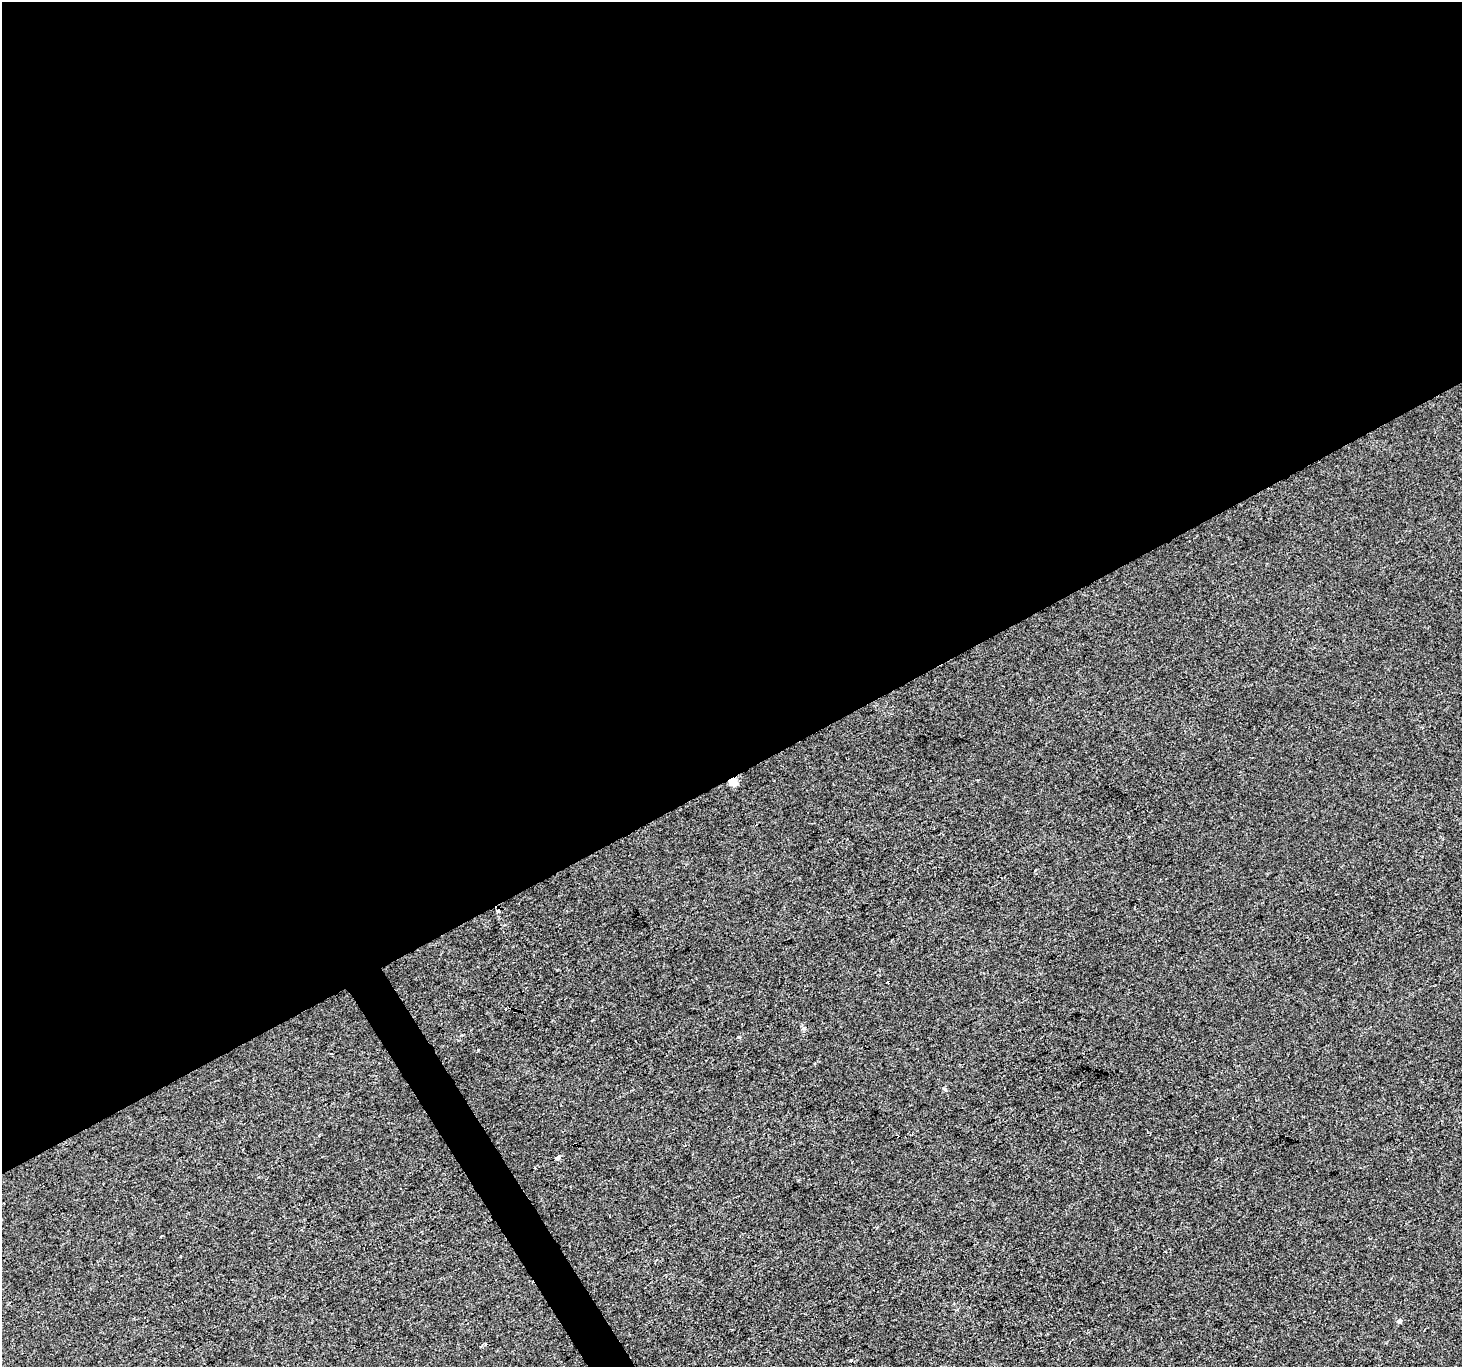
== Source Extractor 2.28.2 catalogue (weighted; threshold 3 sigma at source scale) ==
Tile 2 of 4 x 4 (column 2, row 1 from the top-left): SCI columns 1461-2920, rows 4205-5569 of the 5842 x 5741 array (HDU 1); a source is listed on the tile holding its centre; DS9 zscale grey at full resolution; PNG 1464 x 1369 px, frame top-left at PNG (2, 2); no overlay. Shown black and unused: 58% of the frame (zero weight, under 2 of 3 exposures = <1% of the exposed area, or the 3 px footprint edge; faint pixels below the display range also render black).
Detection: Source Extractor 2.28.2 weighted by HDU 2 'WHT'; one run over the whole footprint, this tile lists its part. Background 0.00199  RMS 0.0047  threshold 0.0214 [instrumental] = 3 sigma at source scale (4.5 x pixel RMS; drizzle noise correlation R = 1.50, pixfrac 1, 0.0396/0.0396 arcsec/px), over >= 5 px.
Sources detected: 10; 3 cosmic-ray / hot-pixel residue — not listed; the other 7 listed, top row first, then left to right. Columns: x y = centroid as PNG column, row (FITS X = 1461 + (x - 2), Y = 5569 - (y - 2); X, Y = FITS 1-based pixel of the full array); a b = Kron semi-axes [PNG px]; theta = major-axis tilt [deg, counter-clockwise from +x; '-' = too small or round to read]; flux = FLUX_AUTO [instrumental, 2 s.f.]
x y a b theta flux
733 781 11 9 -27 3.4
498 910 7 5 74 3
887 982 2 2 - 0.59
739 1037 4 3 - 0.93
558 1157 5 4 - 1.6
1399 1321 4 4 - 1.7
486 1344 4 3 - 0.57
Overlapping masked pixels (flux is a lower limit): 2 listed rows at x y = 733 781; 498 910